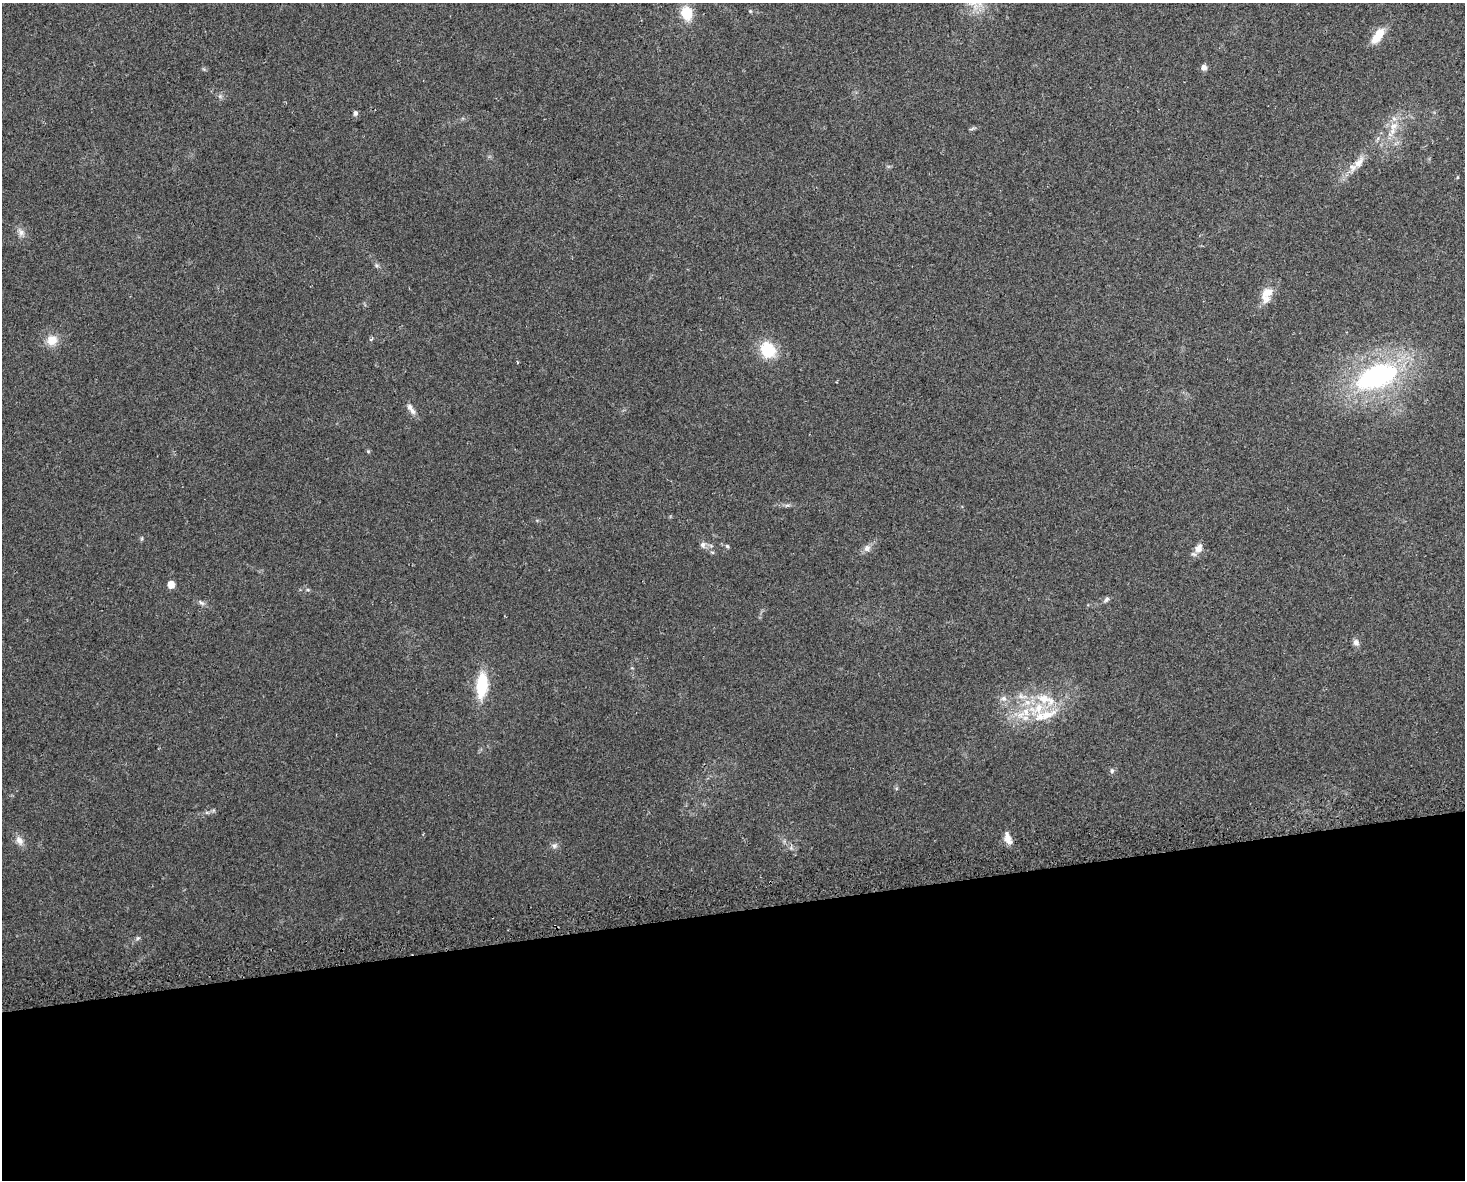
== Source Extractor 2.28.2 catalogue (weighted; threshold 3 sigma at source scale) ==
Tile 11 of 3 x 4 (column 2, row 4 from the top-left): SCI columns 1528-2990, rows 32-1209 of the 4474 x 4775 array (HDU 1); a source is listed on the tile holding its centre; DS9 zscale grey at full resolution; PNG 1467 x 1182 px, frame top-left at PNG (2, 3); no overlay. Shown black and unused: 23% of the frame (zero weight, under 2 of 3 exposures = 2% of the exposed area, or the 3 px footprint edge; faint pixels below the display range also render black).
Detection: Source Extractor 2.28.2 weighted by HDU 2 'WHT'; one run over the whole footprint, this tile lists its part. Background 0.0743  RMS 0.0092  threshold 0.0413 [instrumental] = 3 sigma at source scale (4.5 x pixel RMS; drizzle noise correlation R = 1.50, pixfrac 1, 0.0396/0.0396 arcsec/px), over >= 5 px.
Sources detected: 37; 6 inside a brighter listed object's ellipse — not listed separately; the other 31 listed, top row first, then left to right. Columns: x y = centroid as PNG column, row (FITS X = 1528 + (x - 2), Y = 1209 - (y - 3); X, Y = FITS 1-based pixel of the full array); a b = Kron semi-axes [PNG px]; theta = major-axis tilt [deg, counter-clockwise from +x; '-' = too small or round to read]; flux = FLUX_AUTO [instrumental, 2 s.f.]
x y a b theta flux
750 11 5 4 - 0.97
687 13 14 11 -77 20
1378 35 16 8 56 21
1204 67 5 5 - 5.9
355 113 6 5 - 2.7
1393 126 11 7 34 6.4
1359 162 19 10 58 9.2
1458 177 4 3 - 0.69
21 232 10 7 -80 4
376 265 6 4 -71 1.5
1267 292 15 10 30 10
52 340 12 12 - 12
768 350 12 10 -50 42
1377 376 42 22 21 150
412 410 12 7 -54 4.2
703 545 8 7 - 3.4
727 546 6 4 -45 1.2
867 548 10 9 - 4
1199 548 12 9 65 6.8
171 584 5 5 - 9.2
1106 599 9 5 46 2.1
201 602 11 5 -32 2.5
1356 642 9 7 -73 3.7
482 685 24 10 85 40
1004 698 8 7 - 3.7
1039 708 28 16 20 36
1112 771 7 5 87 1.8
1008 838 14 7 -70 7.5
19 840 12 8 -57 5.7
555 846 8 6 36 2.8
138 938 6 5 - 1.5